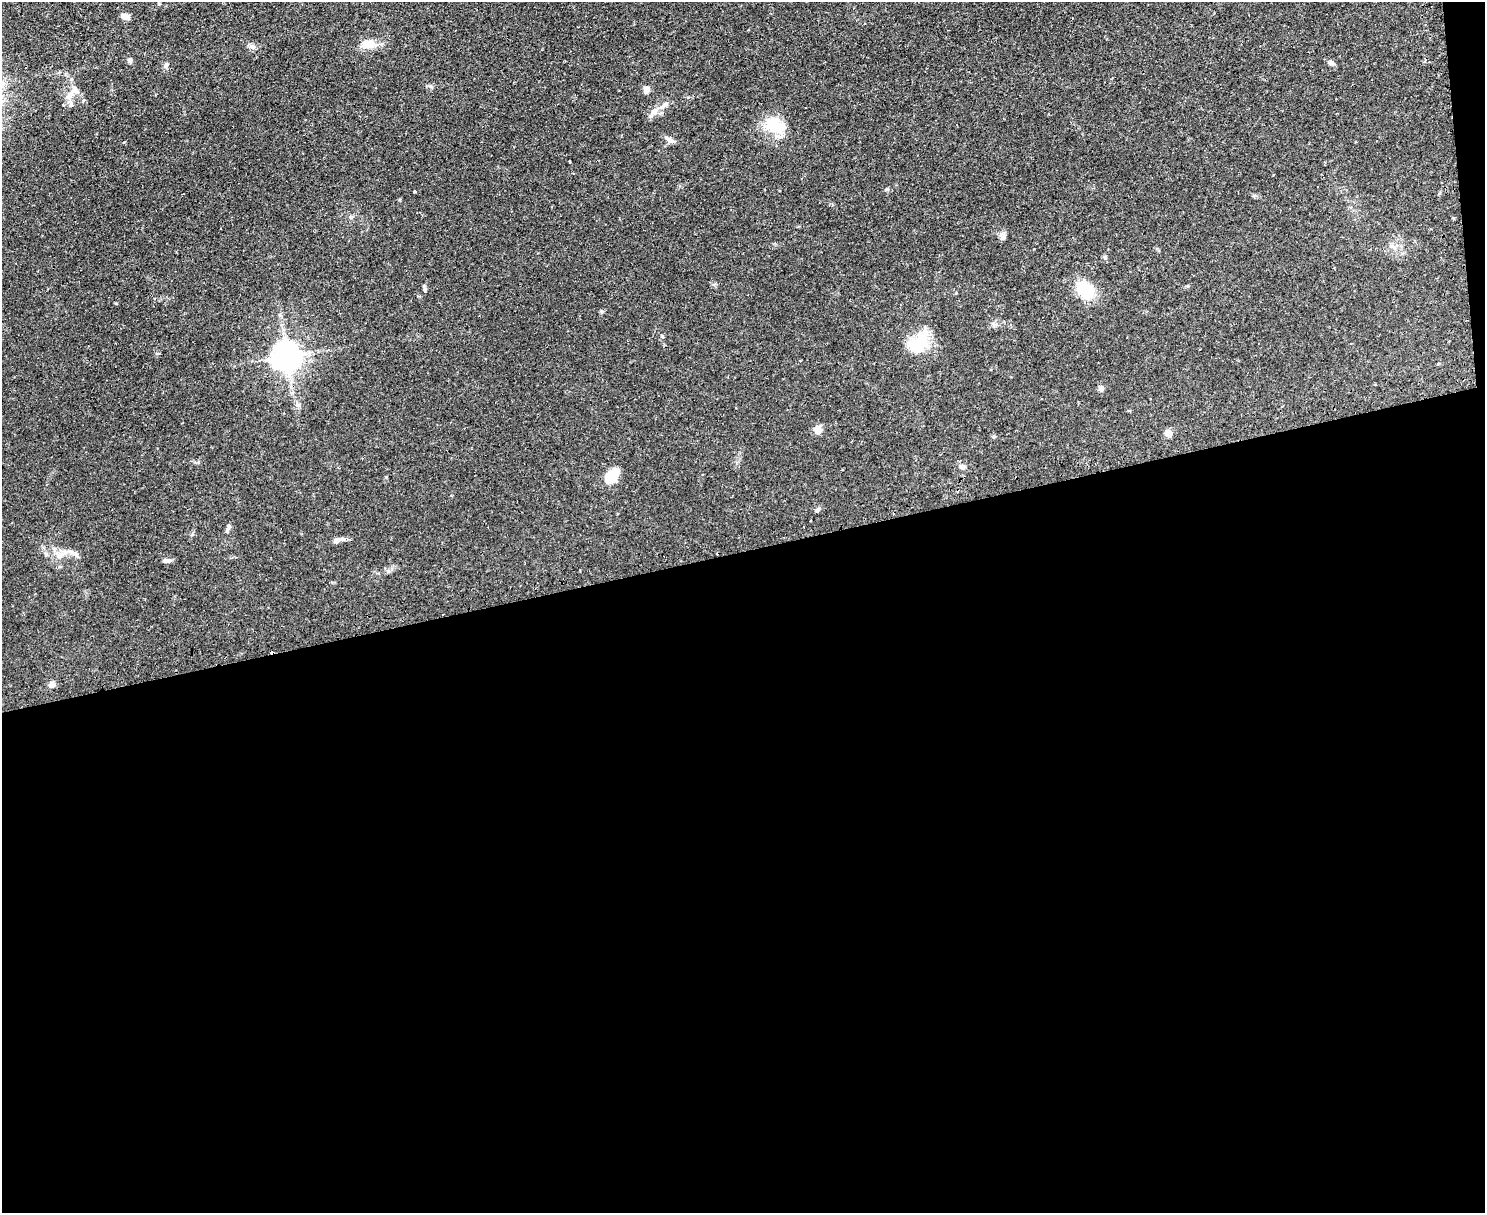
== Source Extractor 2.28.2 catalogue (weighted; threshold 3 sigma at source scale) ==
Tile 12 of 3 x 4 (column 3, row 4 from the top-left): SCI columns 3125-4607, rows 32-1242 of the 4880 x 4907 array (HDU 1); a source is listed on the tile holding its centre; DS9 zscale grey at full resolution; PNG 1487 x 1215 px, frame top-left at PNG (2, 2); no overlay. Shown black and unused: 55% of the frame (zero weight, under 2 of 3 exposures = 4% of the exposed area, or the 3 px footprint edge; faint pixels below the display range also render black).
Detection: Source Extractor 2.28.2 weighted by HDU 2 'WHT'; one run over the whole footprint, this tile lists its part. Background 0.0901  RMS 0.0079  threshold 0.0357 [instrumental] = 3 sigma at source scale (4.5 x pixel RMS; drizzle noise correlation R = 1.50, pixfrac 1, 0.05/0.05 arcsec/px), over >= 5 px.
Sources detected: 41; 1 inside a brighter object's white glare — not listed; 1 inside a brighter listed object's ellipse — not listed separately; the other 39 listed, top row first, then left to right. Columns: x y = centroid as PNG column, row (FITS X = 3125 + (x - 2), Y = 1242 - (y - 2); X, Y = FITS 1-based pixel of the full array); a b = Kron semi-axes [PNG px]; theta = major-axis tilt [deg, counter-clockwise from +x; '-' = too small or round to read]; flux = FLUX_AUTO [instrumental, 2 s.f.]
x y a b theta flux
125 16 10 6 -15 4
368 44 16 10 6 10
252 47 9 6 -44 2.5
130 60 7 5 81 1.9
1331 63 9 6 -22 2.2
166 65 9 5 60 2
647 90 8 7 - 3.6
70 95 14 8 38 5.5
666 104 8 5 68 2
71 105 8 7 - 2.2
654 111 12 8 49 5
772 124 24 20 37 21
670 140 13 6 -32 3.2
570 162 3 3 - 0.96
573 173 3 2 - 0.79
1273 175 3 2 - 0.45
414 192 3 3 - 1.2
1453 218 3 3 - 2.3
1002 236 13 4 67 2.1
1393 247 12 4 -25 2.5
1105 258 6 5 - 1.5
1085 290 18 14 -39 30
919 343 30 18 52 28
287 356 9 8 - 1100
1101 388 6 6 - 2.7
299 405 7 6 - 1.8
1282 406 3 2 - 0.8
818 429 11 9 80 4.5
1169 433 6 5 - 12
962 467 8 7 - 2.4
612 476 14 8 57 22
818 509 7 5 49 1.6
227 531 10 5 73 1.9
337 540 11 6 27 3.2
73 553 18 5 -28 3.4
61 554 21 6 29 5.2
167 561 11 5 3 2.3
443 614 2 2 - 0.52
52 685 7 7 - 3.4
Overlapping masked pixels (flux is a lower limit): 1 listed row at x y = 443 614
Unlisted compact peaks at least as high as the median listed source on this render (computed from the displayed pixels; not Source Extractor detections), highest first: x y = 887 189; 425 289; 662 336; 993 323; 124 142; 388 571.